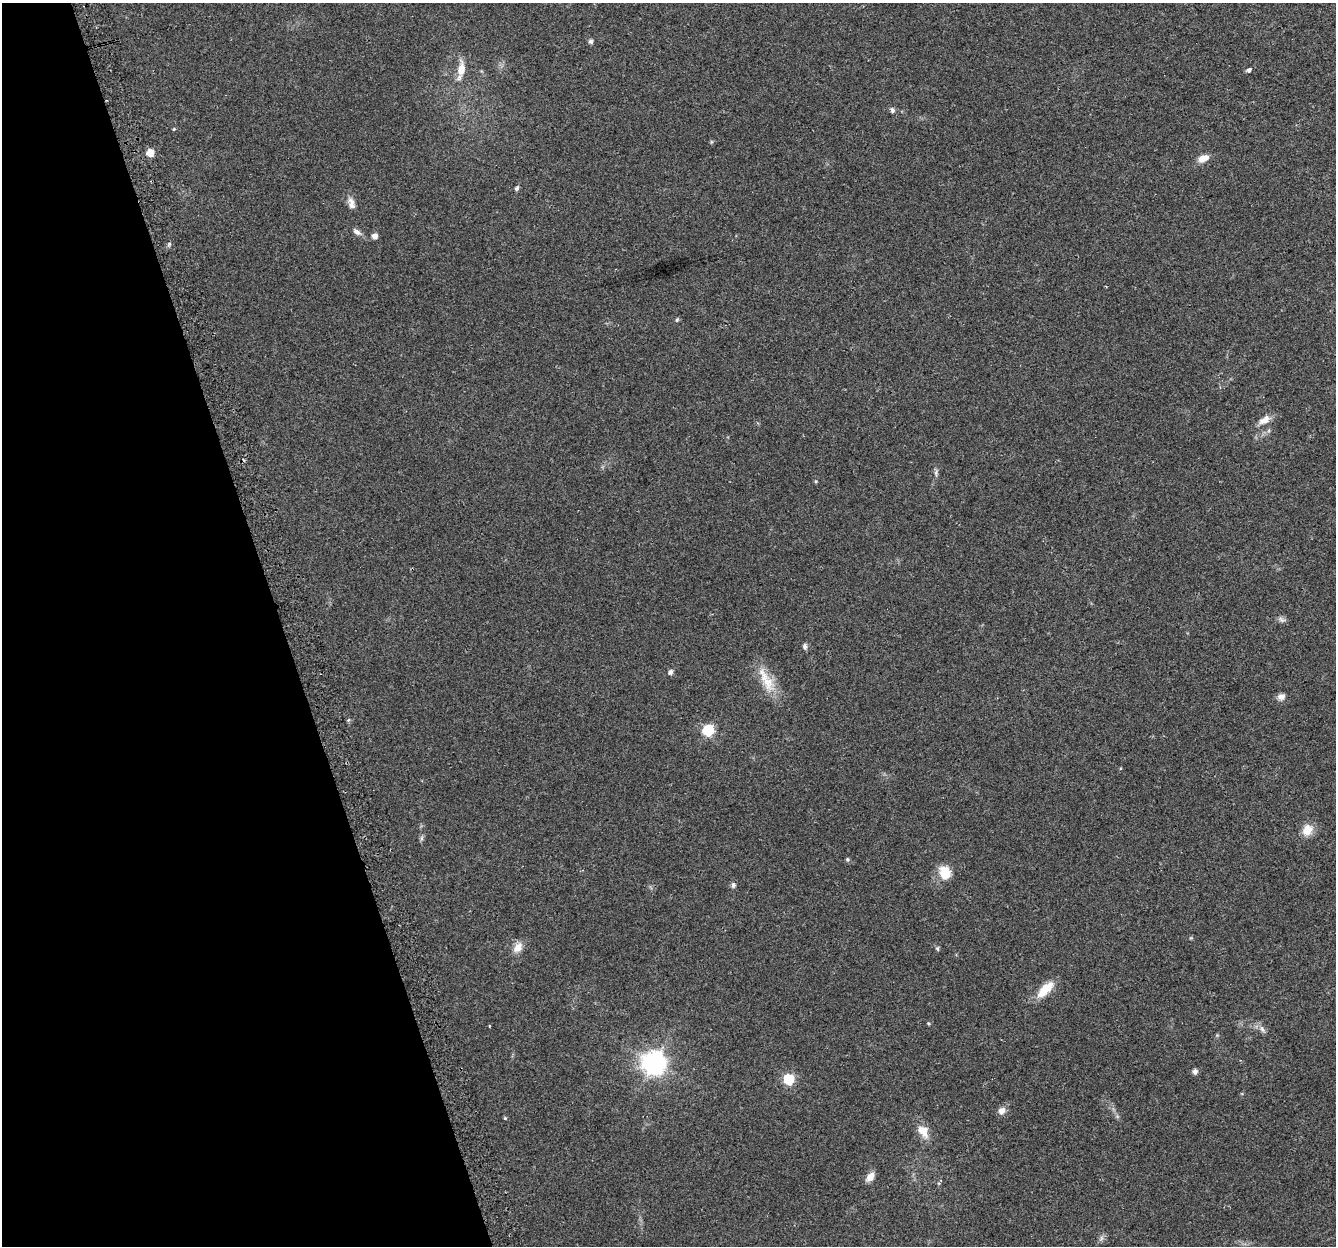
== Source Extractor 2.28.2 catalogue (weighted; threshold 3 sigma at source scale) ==
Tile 5 of 4 x 4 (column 1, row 2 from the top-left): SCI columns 31-1364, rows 2560-3803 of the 5397 x 5168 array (HDU 1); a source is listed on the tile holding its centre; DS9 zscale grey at full resolution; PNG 1338 x 1248 px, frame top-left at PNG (2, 3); no overlay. Shown black and unused: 21% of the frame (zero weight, under 2 of 3 exposures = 2% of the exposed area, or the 3 px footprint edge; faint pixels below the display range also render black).
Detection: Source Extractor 2.28.2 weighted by HDU 2 'WHT'; one run over the whole footprint, this tile lists its part. Background 0.0744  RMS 0.0084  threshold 0.0379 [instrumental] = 3 sigma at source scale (4.5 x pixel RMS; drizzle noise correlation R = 1.50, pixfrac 1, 0.0396/0.0396 arcsec/px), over >= 5 px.
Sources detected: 41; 1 cosmic-ray / hot-pixel residue — not listed; the other 40 listed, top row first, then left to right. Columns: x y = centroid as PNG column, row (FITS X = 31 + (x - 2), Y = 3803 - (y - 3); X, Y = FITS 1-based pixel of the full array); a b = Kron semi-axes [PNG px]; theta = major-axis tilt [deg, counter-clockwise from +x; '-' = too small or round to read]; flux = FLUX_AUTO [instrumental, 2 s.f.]
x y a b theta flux
591 42 6 6 - 1.7
461 69 16 9 83 10
1249 70 5 4 - 2.7
892 110 8 5 -62 2
174 129 4 4 - 0.78
711 142 6 3 71 0.87
150 153 5 5 - 14
1203 158 13 7 22 7.4
517 189 7 5 41 1.5
351 203 16 8 -73 5
357 232 11 6 -36 3.3
375 236 6 6 - 3.9
677 320 6 4 68 1.2
1264 420 17 9 35 6.7
936 473 10 4 -86 1.9
1282 620 10 6 -35 2.5
805 646 8 5 -78 2.1
670 672 5 5 - 2.7
766 680 43 12 -61 19
1281 697 9 7 10 4
708 730 6 6 - 62
1307 830 15 12 69 9
421 838 7 4 89 1.5
847 859 5 5 - 1.2
945 873 17 13 -70 14
733 885 8 6 73 2
518 947 13 9 55 7.5
937 948 6 4 -73 1.1
1045 989 24 10 44 16
928 1023 5 3 - 0.88
490 1026 4 2 - 0.74
1262 1029 9 4 -55 2.4
654 1063 8 8 - 610
1195 1071 6 5 - 3.1
788 1079 6 6 - 50
1002 1111 9 7 48 4.8
505 1118 4 3 - 1.2
923 1131 17 12 -50 10
870 1177 12 8 53 6
1101 1238 7 4 72 1.8
Unlisted compact peaks at least as high as the median listed source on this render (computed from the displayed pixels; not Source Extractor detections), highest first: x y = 169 244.